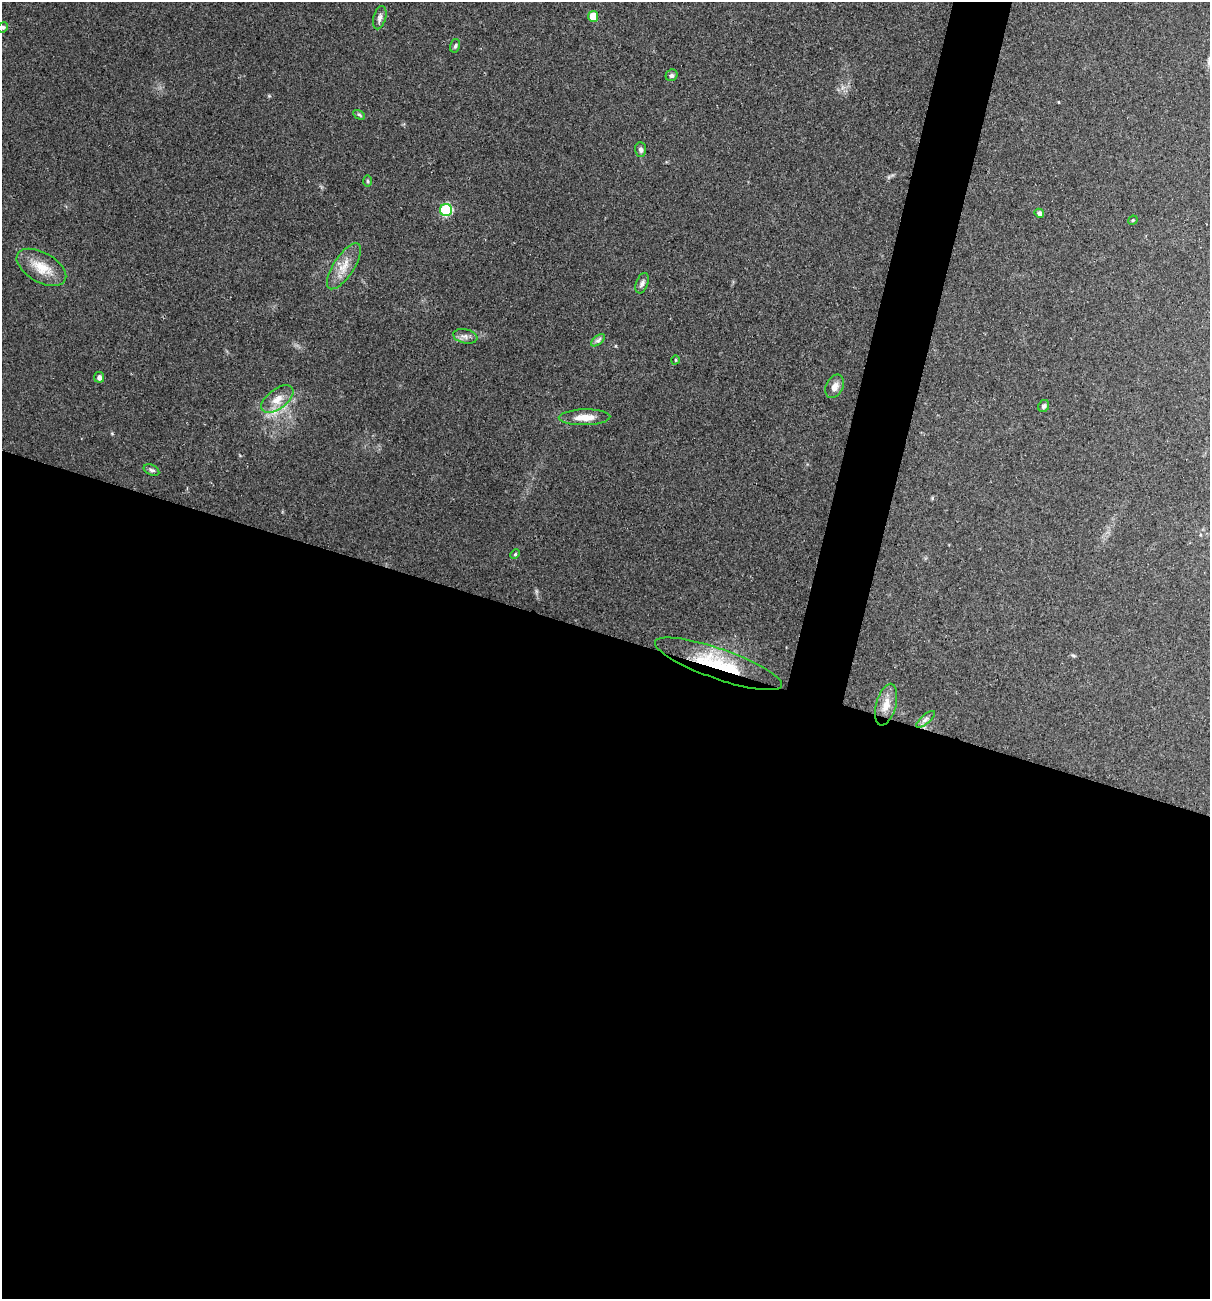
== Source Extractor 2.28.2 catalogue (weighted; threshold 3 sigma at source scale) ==
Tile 14 of 4 x 4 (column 2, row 4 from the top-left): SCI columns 1333-2540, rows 1-1297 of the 5204 x 5188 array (HDU 1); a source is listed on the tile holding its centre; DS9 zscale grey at full resolution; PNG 1212 x 1301 px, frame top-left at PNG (2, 2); each listed source drawn as its Kron ellipse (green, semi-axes under 4 px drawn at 4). Shown black and unused: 54% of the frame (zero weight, under 2 of 3 exposures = <1% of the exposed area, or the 3 px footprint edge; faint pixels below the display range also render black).
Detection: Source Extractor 2.28.2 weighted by HDU 2 'WHT'; one run over the whole footprint, this tile lists its part. Background 0.0979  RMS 0.0095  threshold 0.0429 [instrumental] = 3 sigma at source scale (4.5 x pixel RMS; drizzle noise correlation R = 1.50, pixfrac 1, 0.05/0.05 arcsec/px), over >= 5 px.
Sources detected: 27; all 27 listed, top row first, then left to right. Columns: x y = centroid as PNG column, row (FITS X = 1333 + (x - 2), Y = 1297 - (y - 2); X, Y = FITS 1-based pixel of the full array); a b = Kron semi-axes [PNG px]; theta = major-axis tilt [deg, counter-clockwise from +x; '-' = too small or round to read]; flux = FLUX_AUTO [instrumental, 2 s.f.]
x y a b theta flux
593 16 5 5 - 19
380 18 12 6 74 3.8
3 27 5 5 - 2
455 46 7 5 74 1.7
672 75 6 5 - 2.1
359 115 6 4 -30 1.4
640 149 7 5 -87 3.1
368 181 6 4 -89 1.2
446 210 6 6 - 78
1039 213 5 4 - 3.8
1133 220 5 4 - 1
344 266 26 10 57 14
41 267 27 15 -30 20
642 283 10 6 69 3.2
465 336 12 7 -12 4.3
598 340 8 4 37 2.4
675 360 4 3 - 0.82
99 377 5 5 - 3.9
835 386 12 8 63 6.9
277 399 18 10 37 12
1044 406 6 5 - 1.9
584 417 26 8 1 13
151 470 8 5 -26 2.1
515 554 5 4 - 1.1
718 664 67 15 -19 63
886 705 21 10 75 11
926 719 11 4 41 3.4
Overlapping masked pixels (flux is a lower limit): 1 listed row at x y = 718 664
Isophote crosses this tile's border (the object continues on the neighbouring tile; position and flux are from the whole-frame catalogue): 1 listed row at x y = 3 27